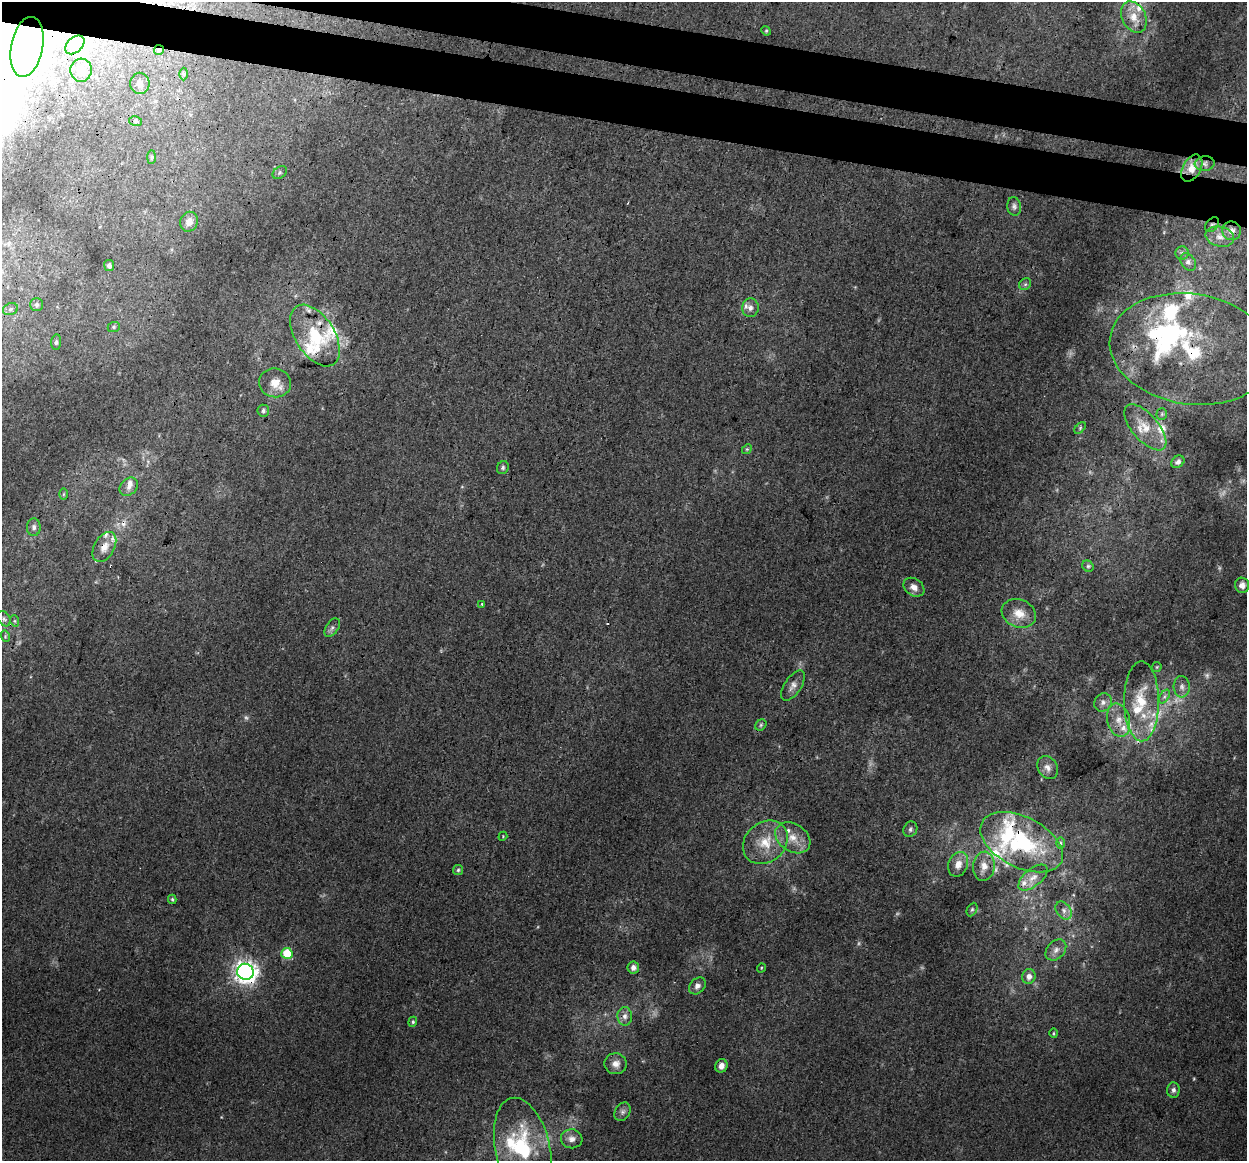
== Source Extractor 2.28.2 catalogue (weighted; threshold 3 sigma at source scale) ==
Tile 11 of 4 x 4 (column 3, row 3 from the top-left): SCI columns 2506-3750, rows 1439-2597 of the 5018 x 5256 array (HDU 1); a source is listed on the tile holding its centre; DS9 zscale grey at full resolution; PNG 1249 x 1163 px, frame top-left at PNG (2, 2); each listed source drawn as its Kron ellipse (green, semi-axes under 4 px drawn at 4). Shown black and unused: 6% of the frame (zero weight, under 3 of 4 exposures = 5% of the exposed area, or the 3 px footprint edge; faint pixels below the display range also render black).
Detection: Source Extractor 2.28.2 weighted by HDU 2 'WHT'; one run over the whole footprint, this tile lists its part. Background 0.00927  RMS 0.0038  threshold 0.0172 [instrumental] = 3 sigma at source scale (4.5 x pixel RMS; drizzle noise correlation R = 1.50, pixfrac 1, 0.0396/0.0396 arcsec/px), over >= 5 px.
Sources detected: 128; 7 too faint to see at this stretch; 5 inside a brighter object's white glare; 2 cosmic-ray / hot-pixel residue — neither listed nor drawn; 26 inside a brighter listed object's ellipse — not listed separately; the other 88 listed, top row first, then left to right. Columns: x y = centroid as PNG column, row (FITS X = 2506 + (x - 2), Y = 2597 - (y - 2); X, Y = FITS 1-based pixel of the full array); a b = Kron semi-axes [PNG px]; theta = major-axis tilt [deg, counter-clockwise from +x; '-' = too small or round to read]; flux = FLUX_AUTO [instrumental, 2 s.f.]
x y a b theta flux
1134 17 16 12 -62 5.4
766 31 5 4 - 0.47
75 45 11 7 43 1.9
27 47 30 16 80 120
159 50 5 5 - 0.53
81 70 11 10 - 2.6
184 74 6 4 -89 0.56
140 83 10 9 - 1.8
135 121 6 5 - 0.68
152 157 7 4 89 0.67
1205 164 10 7 6 1.9
1192 168 15 9 61 5.9
280 173 8 5 37 0.88
1014 206 9 7 -83 1.3
189 222 10 8 72 3.2
1212 224 8 5 47 1.1
1232 231 9 9 - 2.5
1220 237 14 10 -13 3.5
1182 253 6 6 - 1.1
1188 262 10 7 -58 1.7
109 266 5 5 - 1
1025 284 6 5 - 0.76
36 305 6 6 - 1.1
750 308 9 8 - 2
10 309 8 5 20 1.2
114 327 6 5 - 0.56
315 336 34 19 -57 20
56 342 7 5 83 0.9
1191 349 82 55 -9 51
275 383 16 14 -7 4.9
263 411 6 6 - 0.98
1162 414 5 5 - 0.6
1145 427 28 13 -49 8.3
1080 428 7 4 47 0.66
747 449 5 4 - 0.56
1178 462 7 5 43 1.2
503 468 7 5 59 0.86
129 487 10 8 45 2.1
63 494 6 4 89 0.53
34 527 9 7 -88 1.4
104 547 16 10 60 3.9
1088 566 6 5 - 0.71
1242 585 7 7 - 1.8
914 587 11 8 -34 2.6
482 604 3 3 - 1
1019 613 18 14 -22 6
4 619 8 6 -55 1
15 621 6 3 -71 0.45
332 628 10 6 56 1.2
5 636 6 4 -74 0.52
1157 667 5 4 - 0.44
793 686 17 8 56 2.6
1182 687 11 8 -86 1.9
1164 697 7 4 58 0.92
1141 701 40 17 -90 16
1103 702 10 8 51 2
1119 720 17 11 -76 5.1
761 725 6 5 - 0.66
1048 767 12 9 -58 2.4
910 829 8 6 64 0.99
503 836 4 3 - 0.34
793 838 19 13 -34 6.1
765 842 24 20 42 11
1022 842 44 25 -27 38
1060 843 6 4 -89 0.56
958 864 13 9 67 3.4
984 866 15 10 83 3.7
458 870 5 5 - 0.65
1033 878 17 8 39 3.4
172 899 4 3 - 0.57
972 909 7 5 63 0.68
1064 910 10 7 -53 2
1056 950 12 8 47 2.5
287 953 5 5 - 13
633 968 6 6 - 1.8
761 968 5 3 - 0.32
245 972 8 8 - 260
1029 977 7 6 - 2.4
697 986 9 7 43 1.6
625 1016 9 7 -87 2
413 1022 5 4 - 0.56
1053 1033 5 3 - 0.42
616 1064 11 10 - 2.9
721 1066 7 6 - 2.2
1173 1090 7 6 - 1.2
622 1112 10 7 58 1.4
572 1139 11 9 -7 2.3
523 1149 52 27 -77 37
Overlapping masked pixels (flux is a lower limit): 9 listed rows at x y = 27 47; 159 50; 1212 224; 315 336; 1191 349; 104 547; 1141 701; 1022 842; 245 972